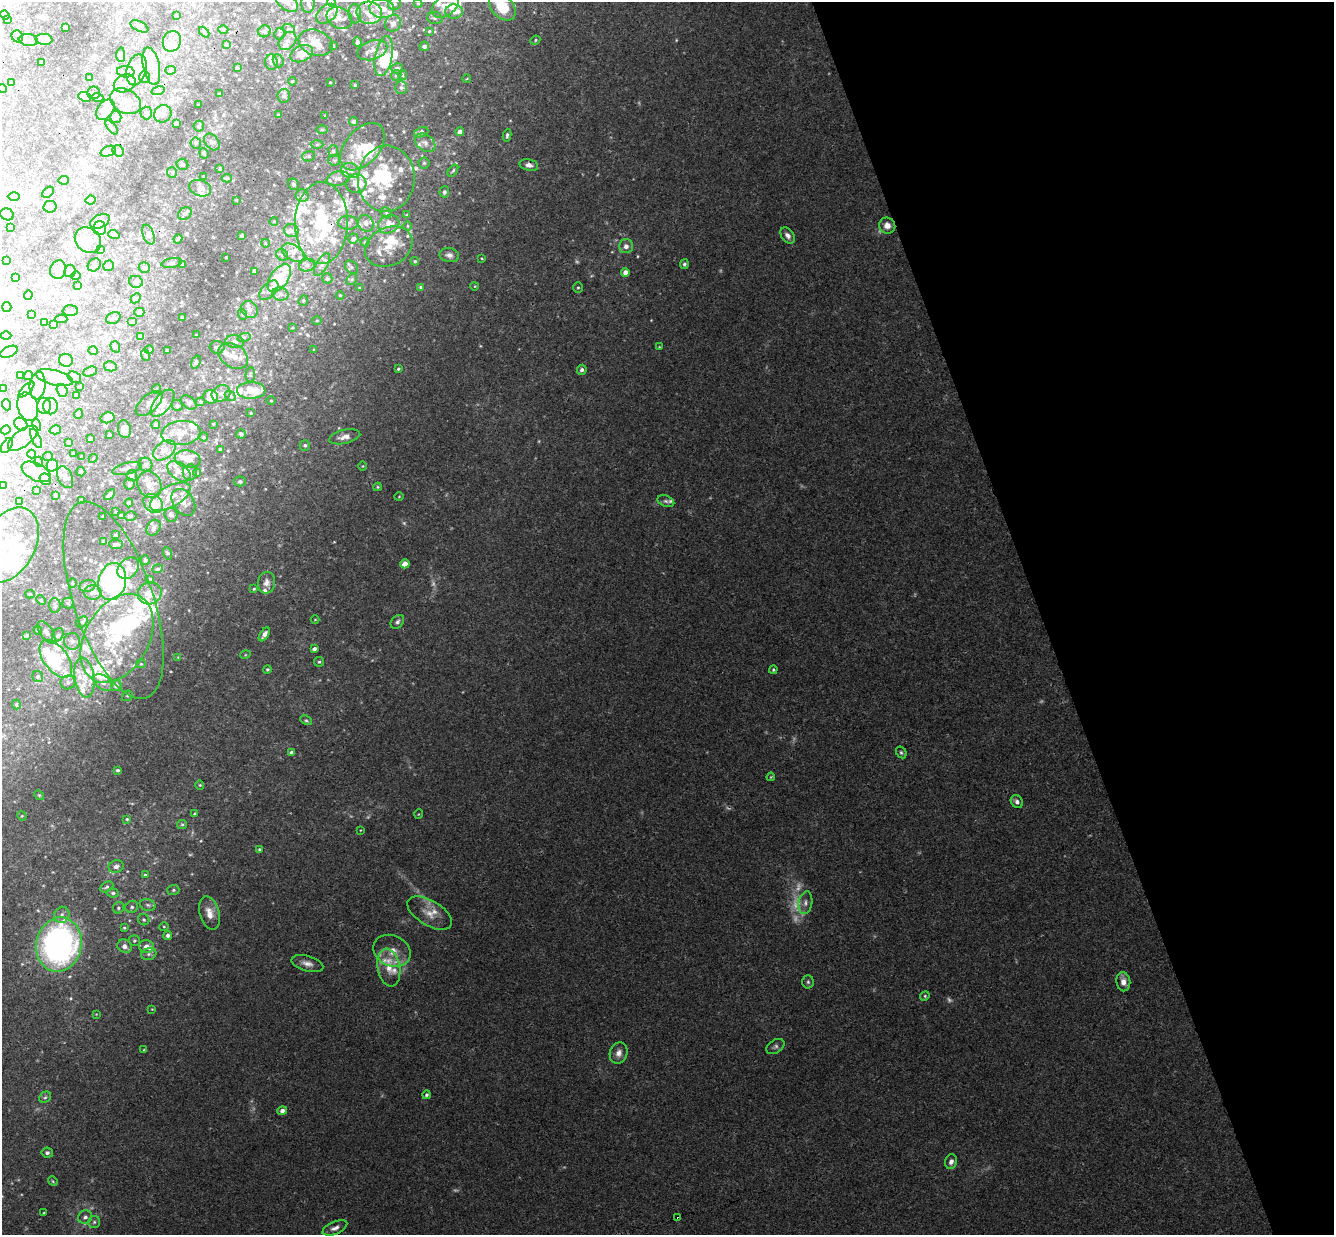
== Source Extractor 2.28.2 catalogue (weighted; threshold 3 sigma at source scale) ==
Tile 12 of 4 x 4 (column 4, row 3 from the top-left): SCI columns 4054-5385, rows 1525-2757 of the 5440 x 5389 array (HDU 1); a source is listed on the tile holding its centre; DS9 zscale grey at full resolution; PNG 1336 x 1237 px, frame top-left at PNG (2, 2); each listed source drawn as its Kron ellipse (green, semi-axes under 4 px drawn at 4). Shown black and unused: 22% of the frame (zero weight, under 3 of 4 exposures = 6% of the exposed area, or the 3 px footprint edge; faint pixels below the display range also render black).
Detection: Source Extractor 2.28.2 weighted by HDU 2 'WHT'; one run over the whole footprint, this tile lists its part. Background 0.0253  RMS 0.0024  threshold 0.0108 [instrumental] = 3 sigma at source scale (4.5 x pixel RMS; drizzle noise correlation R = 1.50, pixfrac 1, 0.05/0.05 arcsec/px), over >= 5 px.
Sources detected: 574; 18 too faint to see at this stretch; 17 inside a brighter object's white glare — neither listed nor drawn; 128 inside a brighter listed object's ellipse — not listed separately; the other 411 listed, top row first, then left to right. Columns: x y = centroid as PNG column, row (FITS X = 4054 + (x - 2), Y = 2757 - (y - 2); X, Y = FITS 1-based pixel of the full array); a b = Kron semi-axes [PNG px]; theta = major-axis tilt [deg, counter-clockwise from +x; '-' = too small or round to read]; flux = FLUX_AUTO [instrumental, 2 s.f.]
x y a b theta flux
287 2 12 7 -37 1.6
332 2 5 3 - 0.28
418 3 4 4 - 0.24
308 4 9 6 -89 0.67
394 4 7 6 - 0.58
445 6 15 10 36 2.6
502 7 16 10 -47 9.4
382 9 13 9 -7 3
454 11 9 7 -3 1.3
369 13 13 11 -11 3.4
327 14 12 8 39 1.9
355 14 10 6 -84 0.89
5 15 5 3 - 0.25
176 15 3 3 - 0.19
339 18 13 10 -29 1.9
435 18 8 6 -15 0.58
7 19 3 3 - 0.34
393 23 8 7 - 1.3
139 26 9 5 -25 0.65
65 27 3 3 - 0.44
223 29 5 3 - 0.25
289 29 6 4 -18 0.41
264 31 6 5 - 0.66
429 31 4 3 - 0.24
204 32 6 4 -47 0.29
279 34 6 5 - 0.38
17 36 6 5 - 0.54
44 39 8 5 -3 3.2
28 40 9 6 -7 0.89
535 40 5 4 - 0.32
172 41 10 9 - 1.8
287 41 10 7 48 1.4
357 42 4 3 - 0.55
316 43 17 12 -20 3.8
227 44 3 3 - 0.36
333 46 3 2 - 0.22
424 46 5 4 - 0.68
372 50 15 9 18 2.1
302 54 11 8 25 3.9
121 55 7 4 -89 0.73
384 56 20 8 79 7.4
278 61 7 5 -69 0.46
271 62 8 6 -86 0.85
41 63 3 3 - 0.35
151 66 19 8 -78 2.5
237 68 3 3 - 0.27
397 68 6 5 - 0.69
136 70 16 9 74 2.8
170 70 5 4 - 0.33
126 72 9 5 -7 0.89
396 75 6 5 - 0.41
402 75 5 4 - 0.32
89 77 3 2 - 0.18
145 77 6 5 - 0.51
467 78 4 2 - 0.19
292 81 4 3 - 0.24
330 82 3 2 - 0.21
12 83 4 4 - 0.35
125 83 11 8 26 1.8
355 85 3 3 - 0.24
401 88 6 5 - 0.59
2 89 5 4 - 0.33
158 91 7 4 17 0.4
94 93 6 6 - 0.55
219 94 3 2 - 0.16
284 96 7 6 - 0.82
85 97 6 4 -22 1.8
98 97 5 4 - 0.59
126 101 16 11 -30 3.2
198 105 3 2 - 0.16
105 110 11 7 54 2.7
146 113 6 5 - 0.61
163 114 9 8 - 1.9
278 115 3 3 - 0.28
325 116 3 3 - 0.23
116 117 6 5 - 0.55
354 121 4 4 - 0.5
176 123 4 4 - 0.88
199 126 5 5 - 0.43
112 127 8 4 -50 0.34
322 130 6 3 0 0.27
421 132 7 4 23 0.83
460 132 4 4 - 1.5
507 135 6 3 81 0.44
212 142 9 6 -52 0.68
196 143 5 5 - 0.41
425 143 11 8 -35 1.1
317 144 6 4 2 0.44
362 147 27 17 49 7.5
108 151 8 5 21 0.63
118 151 6 5 - 0.46
333 151 6 5 - 0.49
204 153 5 4 - 0.34
309 156 6 5 - 0.49
334 160 6 5 - 0.49
424 163 5 5 - 0.41
182 164 6 5 - 0.51
529 165 9 5 -12 1.2
220 169 3 2 - 0.21
350 171 9 7 -16 1.3
453 171 7 4 52 0.4
172 172 5 5 - 0.34
203 176 3 2 - 0.18
227 178 5 4 - 0.31
338 178 12 7 11 1.4
386 179 33 28 86 16
64 180 5 4 - 0.32
294 184 6 5 - 0.68
356 184 10 9 - 1.8
200 188 11 8 -19 1.1
48 192 7 4 39 0.41
444 192 5 5 - 0.52
14 196 6 4 0 0.38
302 196 6 6 - 0.87
91 200 5 4 - 1.6
236 200 2 2 - 0.18
50 207 6 6 - 0.66
386 213 6 5 - 0.5
7 214 7 5 -25 0.63
185 214 7 5 33 0.61
407 215 4 3 - 0.25
100 221 10 6 27 1.2
274 221 4 3 - 0.17
321 223 41 26 89 21
348 223 10 6 -3 0.93
366 223 8 7 - 1.2
389 224 11 8 29 2.7
408 226 4 3 - 0.23
887 226 8 8 - 1.8
10 227 4 3 - 0.57
100 228 7 6 - 1.3
291 230 7 6 - 0.9
114 235 6 4 -18 0.69
148 235 10 5 -71 0.79
788 235 9 6 -56 1.1
242 236 4 3 - 0.6
178 239 4 4 - 0.27
353 239 5 5 - 0.89
88 240 14 12 -41 2.4
365 242 4 4 - 0.39
265 243 4 3 - 0.18
389 246 25 19 26 5.9
626 246 7 7 - 1.4
101 249 3 2 - 0.2
293 253 12 7 -32 1.6
282 255 6 5 - 0.49
449 255 10 7 -11 1.1
226 257 2 2 - 0.19
482 258 3 3 - 0.2
6 260 3 3 - 0.22
415 261 4 4 - 0.35
172 263 10 5 9 0.61
322 264 13 5 60 1.2
684 264 5 4 - 0.44
94 265 7 6 - 0.89
183 265 4 3 - 0.52
307 265 8 6 18 0.73
108 266 6 5 - 0.5
351 267 7 5 -46 0.56
144 268 5 5 - 0.51
58 270 9 8 - 1.4
70 271 6 5 - 0.56
254 271 4 4 - 0.61
625 272 4 4 - 1.4
76 276 5 4 - 0.29
16 277 4 3 - 0.47
279 278 16 9 53 10
327 278 5 5 - 0.43
352 279 6 4 46 0.38
136 282 7 5 -11 0.58
78 285 3 3 - 0.26
475 286 4 3 - 0.18
421 287 4 3 - 0.3
359 288 4 3 - 0.2
578 288 5 5 - 0.37
269 290 12 6 46 1.3
280 294 8 6 -13 0.84
28 295 5 4 - 0.79
340 295 4 4 - 0.26
136 298 6 4 44 0.32
303 300 5 4 - 0.33
7 307 5 4 - 0.28
249 309 9 8 - 1.2
70 311 7 5 1 1.1
139 312 5 4 - 0.82
31 314 3 3 - 0.38
242 314 6 3 -72 0.23
182 317 3 3 - 0.21
113 318 7 5 22 0.52
61 319 6 4 -1 0.36
317 320 5 3 - 0.21
44 322 4 4 - 0.7
132 322 5 3 - 0.25
53 325 3 3 - 0.28
292 328 4 2 - 0.18
196 335 3 3 - 0.18
6 336 5 3 - 0.26
141 337 4 4 - 0.63
244 337 7 4 18 0.41
235 342 9 6 -9 0.89
115 347 6 4 -69 0.35
217 347 7 6 - 0.64
659 347 3 3 - 0.18
149 350 4 3 - 0.27
314 350 3 2 - 0.19
93 351 5 3 - 0.19
168 351 4 3 - 0.54
9 352 9 5 24 3
145 355 6 3 -72 0.27
233 356 16 11 -32 2.7
66 360 7 6 - 0.97
196 362 7 4 69 0.5
110 366 6 5 - 0.61
398 369 3 3 - 0.33
582 370 5 4 - 0.73
90 371 7 4 21 0.48
250 375 7 5 86 0.43
21 376 3 2 - 0.2
28 376 5 4 - 1.4
74 377 7 5 -29 0.8
54 378 19 7 -14 2
37 385 14 8 84 1.7
80 386 3 2 - 0.21
2 388 3 3 - 0.53
157 389 5 3 - 0.2
26 390 10 4 45 0.53
62 390 6 5 - 0.53
251 390 14 8 0 5.3
221 393 9 8 - 1.3
76 395 3 3 - 0.52
230 396 6 4 -41 0.41
211 397 7 7 - 3.5
271 401 4 3 - 0.17
189 402 9 6 -40 0.7
201 402 5 3 - 0.31
149 403 16 8 41 1.5
162 403 16 8 52 2.8
7 405 6 4 -69 0.99
177 405 6 5 - 0.45
44 406 8 6 -88 1.1
51 406 8 7 - 1.1
28 407 14 10 -74 2.7
251 413 4 3 - 0.25
78 414 5 3 - 0.23
108 418 7 5 15 1.7
21 424 7 5 -44 0.62
213 424 2 2 - 0.16
36 425 6 3 -71 0.36
156 425 4 4 - 0.64
124 429 9 6 -79 1.9
6 430 5 2 - 0.36
55 430 6 4 16 1.1
181 433 19 12 6 3.2
241 434 5 4 - 0.56
109 435 3 3 - 0.28
204 437 4 4 - 0.23
345 437 16 7 13 1.8
23 438 18 8 37 2.4
36 439 10 4 -63 0.65
90 439 3 3 - 0.6
68 442 3 3 - 0.35
7 445 8 5 59 0.63
305 445 5 5 - 0.51
220 449 3 3 - 0.34
164 450 13 8 38 1.9
32 454 4 4 - 0.26
73 454 3 3 - 0.34
48 456 5 4 - 0.3
82 456 3 2 - 0.17
93 458 4 4 - 0.25
188 459 13 8 -8 2.3
39 462 5 3 - 0.21
145 464 7 7 - 0.79
52 465 6 5 - 3.4
363 466 5 3 - 0.19
127 468 15 5 14 1.2
179 471 13 8 -37 1.8
36 472 16 8 -27 2
81 472 4 4 - 0.58
190 472 8 7 - 0.84
197 473 4 4 - 0.23
132 475 5 5 - 0.54
65 477 12 7 -64 1.3
45 479 6 5 - 3.8
240 481 5 5 - 0.58
129 484 5 5 - 0.34
3 485 3 2 - 0.2
149 485 14 11 -63 2.4
377 487 4 4 - 0.25
37 490 4 3 - 0.29
110 494 6 4 44 1.1
55 495 3 3 - 0.28
170 497 22 10 30 4.7
399 497 5 3 - 0.22
81 500 4 3 - 0.56
20 501 4 3 - 0.19
666 501 9 5 -20 0.68
183 502 15 10 -56 2
129 503 4 4 - 0.79
153 503 10 8 -42 5.6
116 512 3 2 - 0.18
121 515 4 3 - 0.37
171 515 7 6 - 0.8
103 516 3 2 - 0.18
130 516 6 4 13 0.41
153 528 8 6 60 0.76
116 535 3 3 - 0.39
103 541 4 3 - 0.34
116 544 7 3 -1 0.42
9 545 40 26 62 12
167 553 6 4 -71 0.31
145 560 5 3 - 0.37
405 564 4 4 - 2.5
128 568 12 9 46 2
158 569 5 4 - 0.37
150 580 4 3 - 0.67
112 581 19 13 76 43
72 583 4 3 - 0.23
266 583 11 8 81 1.4
87 586 8 6 16 0.68
254 589 4 3 - 0.29
93 592 9 7 -1 1.1
150 593 12 11 - 2.6
30 594 5 4 - 0.32
41 600 5 3 - 0.25
113 600 103 40 -71 22
68 603 5 5 - 0.46
55 605 7 6 - 0.72
315 620 4 3 - 0.18
82 622 6 5 - 0.43
397 622 8 5 45 0.68
38 630 4 4 - 0.24
46 632 13 6 -56 0.95
264 634 8 4 57 1.2
58 635 7 5 60 0.57
27 636 3 3 - 0.42
117 638 48 32 60 22
72 641 8 8 - 1.1
314 649 4 3 - 0.71
245 655 5 3 - 0.23
178 657 3 3 - 0.17
56 659 22 12 -53 7
319 662 5 5 - 0.36
141 664 5 4 - 0.28
267 669 4 4 - 0.34
773 670 4 3 - 0.3
38 677 6 5 - 0.47
84 678 20 9 -81 3.5
68 682 7 7 - 0.84
103 683 11 6 -39 1.4
116 685 6 5 - 1.2
127 696 6 4 42 0.37
16 705 5 3 - 0.29
306 720 6 4 -27 0.38
291 752 4 3 - 0.8
901 752 6 5 - 0.42
117 770 4 3 - 0.34
771 777 4 3 - 0.21
200 785 4 4 - 0.26
39 795 5 4 - 0.31
1017 802 7 5 -55 0.95
195 814 4 3 - 0.32
419 814 5 3 - 0.2
22 816 5 4 - 0.23
127 819 4 4 - 0.29
182 824 5 4 - 0.32
361 830 4 2 - 0.16
259 849 4 3 - 0.31
116 866 7 6 - 1.1
145 875 4 3 - 0.28
107 887 7 5 28 0.49
173 890 6 5 - 0.44
113 893 6 4 -10 0.6
805 903 11 7 80 1.3
148 905 8 5 -16 0.66
132 907 6 5 - 0.6
118 908 6 5 - 0.5
209 913 17 9 -74 2.7
430 913 25 12 -31 3.6
62 915 8 7 - 1.1
144 920 6 5 - 0.46
164 927 5 3 - 0.25
124 928 4 3 - 0.3
168 935 4 4 - 0.82
134 941 5 5 - 0.37
59 944 27 22 79 92
125 946 7 6 - 1.3
146 946 7 6 - 1.7
392 951 19 15 -25 3.8
149 954 8 6 16 0.75
307 964 16 7 -16 1.6
389 968 19 11 -80 3.7
808 982 6 5 - 0.52
1123 982 9 7 -81 1.7
925 996 5 4 - 0.34
152 1009 3 3 - 0.16
96 1014 4 4 - 0.18
775 1047 10 6 33 0.72
144 1050 4 3 - 0.22
619 1053 11 8 68 1.6
426 1095 4 4 - 0.45
45 1097 6 5 - 0.48
282 1111 5 4 - 1.3
47 1153 6 5 - 0.58
951 1162 7 6 - 1.1
53 1181 5 4 - 0.27
44 1213 4 3 - 0.25
85 1217 7 6 - 0.93
678 1218 3 3 - 0.48
94 1222 6 6 - 0.54
335 1228 13 6 24 1.2
Overlapping masked pixels (flux is a lower limit): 4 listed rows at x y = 321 223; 9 545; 59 944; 678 1218
Isophote crosses this tile's border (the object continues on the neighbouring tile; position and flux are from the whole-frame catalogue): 8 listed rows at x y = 287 2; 332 2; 418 3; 308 4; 502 7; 2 89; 2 388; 9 545
Unlisted compact peaks at least as high as the median listed source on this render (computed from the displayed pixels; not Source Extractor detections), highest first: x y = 676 40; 334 542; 201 841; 651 320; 454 153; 539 441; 265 489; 480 346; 456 163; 228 451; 591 276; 334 324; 510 120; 459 193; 404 131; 305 398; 564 1167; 132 803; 457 91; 372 660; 351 816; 129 920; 66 709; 794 738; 612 252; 311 89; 53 872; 422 156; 391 135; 710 498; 127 871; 721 270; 278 173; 597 175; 21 1194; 205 479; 37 1109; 449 113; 270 395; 49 742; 18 1180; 384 280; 345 59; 801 486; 301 314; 192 832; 307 335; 332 33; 213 237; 611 137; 243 469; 43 886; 192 874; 238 299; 446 495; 222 275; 292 345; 267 170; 254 1108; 403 275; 874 936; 829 73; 519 349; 233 180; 37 1060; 265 317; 323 309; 270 374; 382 1096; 616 240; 534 12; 208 326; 290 813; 633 179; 249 792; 237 272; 110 872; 362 322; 194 515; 415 1012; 452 528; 320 680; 302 328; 255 236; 422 105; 39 701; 280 326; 440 86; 274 185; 195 240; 478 404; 642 813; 69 820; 14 801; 177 933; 582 174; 410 767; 154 863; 663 573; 279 546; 45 856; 418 891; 766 367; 148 852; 231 123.